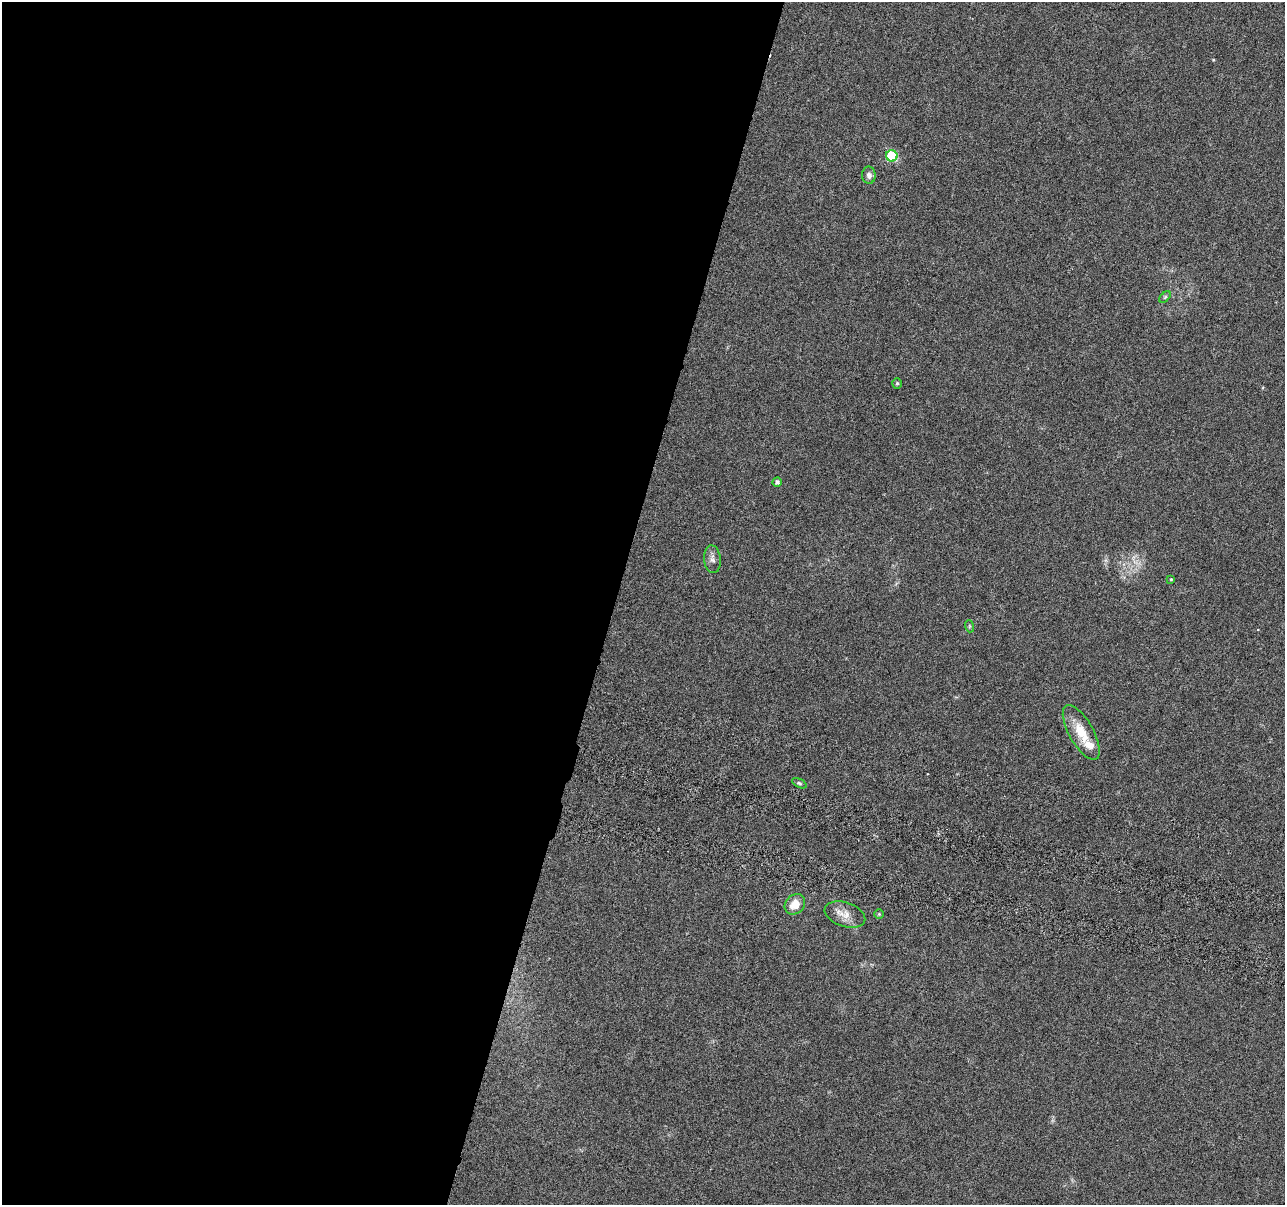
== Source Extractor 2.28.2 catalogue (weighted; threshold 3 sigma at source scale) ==
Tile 5 of 4 x 4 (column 1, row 2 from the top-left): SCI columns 17-1299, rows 2686-3888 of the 5170 x 5431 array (HDU 1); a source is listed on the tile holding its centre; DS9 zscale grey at full resolution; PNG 1287 x 1207 px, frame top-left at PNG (2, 2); each listed source drawn as its Kron ellipse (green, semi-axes under 4 px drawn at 4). Shown black and unused: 48% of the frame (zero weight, under 3 of 6 exposures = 3% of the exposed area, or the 3 px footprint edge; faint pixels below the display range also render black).
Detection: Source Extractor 2.28.2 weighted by HDU 2 'WHT'; one run over the whole footprint, this tile lists its part. Background 0.0304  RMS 0.004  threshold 0.0163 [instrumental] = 3 sigma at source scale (4.09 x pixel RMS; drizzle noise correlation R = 1.36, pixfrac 0.8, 0.0396/0.0396 arcsec/px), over >= 5 px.
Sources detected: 14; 1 inside a brighter listed object's ellipse — not listed separately; the other 13 listed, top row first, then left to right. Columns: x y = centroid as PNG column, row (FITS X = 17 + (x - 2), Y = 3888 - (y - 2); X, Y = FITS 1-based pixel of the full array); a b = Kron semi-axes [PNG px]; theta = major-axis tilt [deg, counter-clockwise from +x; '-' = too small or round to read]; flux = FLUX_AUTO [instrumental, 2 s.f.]
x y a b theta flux
892 156 6 5 - 27
869 175 9 6 -87 1.5
1165 297 7 4 45 0.63
897 383 5 4 - 0.58
777 482 4 4 - 1
712 559 14 8 -85 1.9
1171 579 4 3 - 0.31
969 626 6 4 -72 0.43
1081 732 31 12 -61 8.6
799 783 8 4 -27 0.59
795 904 11 9 47 4.8
845 914 21 12 -18 4.3
879 914 5 5 - 0.41